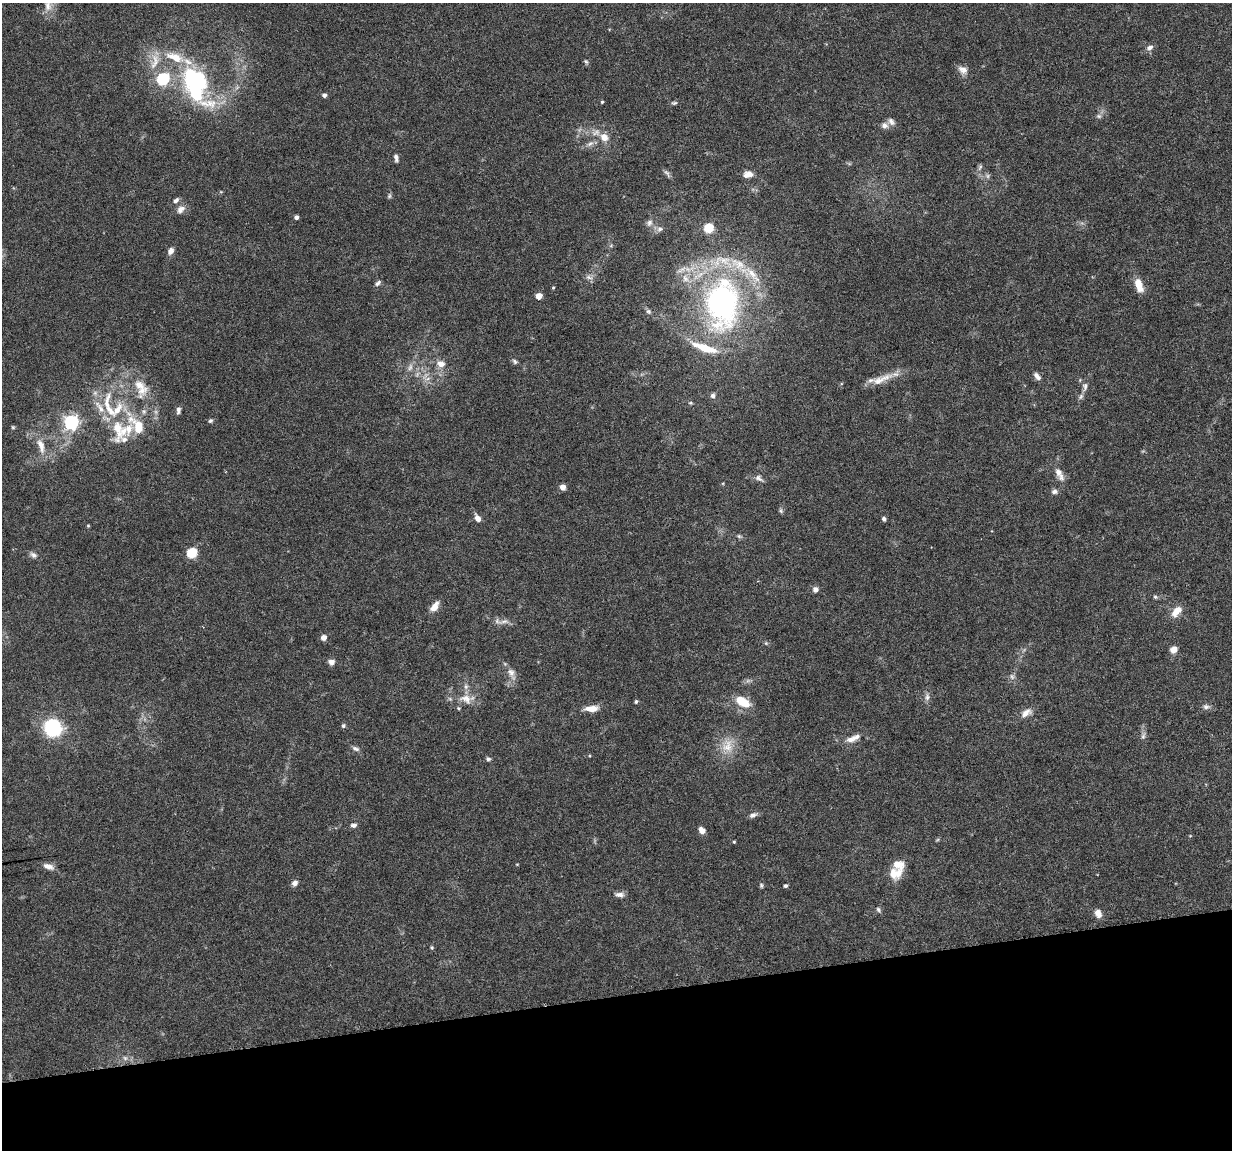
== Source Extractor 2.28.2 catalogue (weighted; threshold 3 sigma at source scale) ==
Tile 14 of 4 x 4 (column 2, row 4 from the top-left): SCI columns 1231-2460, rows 34-1181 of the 4923 x 4704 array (HDU 1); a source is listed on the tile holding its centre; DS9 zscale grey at full resolution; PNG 1234 x 1152 px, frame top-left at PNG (2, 3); no overlay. Shown black and unused: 13% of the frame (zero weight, under 4 of 8 exposures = <1% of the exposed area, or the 3 px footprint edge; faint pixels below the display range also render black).
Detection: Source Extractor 2.28.2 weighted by HDU 2 'WHT'; one run over the whole footprint, this tile lists its part. Background 0.0186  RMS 0.0013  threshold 0.00538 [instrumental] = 3 sigma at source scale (4.09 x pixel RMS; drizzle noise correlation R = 1.36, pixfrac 0.8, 0.0396/0.0396 arcsec/px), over >= 5 px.
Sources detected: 128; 3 too faint to see at this stretch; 2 inside a brighter object's white glare — not listed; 19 inside a brighter listed object's ellipse — not listed separately; the other 104 listed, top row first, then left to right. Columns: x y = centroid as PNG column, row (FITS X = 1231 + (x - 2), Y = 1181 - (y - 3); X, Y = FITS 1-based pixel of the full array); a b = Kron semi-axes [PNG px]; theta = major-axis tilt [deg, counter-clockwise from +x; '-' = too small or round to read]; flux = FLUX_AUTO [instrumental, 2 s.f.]
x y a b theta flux
48 5 18 10 87 1.5
1150 48 9 7 22 0.51
175 57 30 12 -20 3.5
155 61 28 11 77 2.1
586 62 7 5 -61 0.21
963 70 13 9 -31 0.81
163 79 6 6 - 14
191 80 32 17 -76 8.9
324 95 5 4 - 0.36
602 102 3 3 - 0.16
674 103 8 5 1 0.23
1099 116 7 6 - 0.31
885 125 9 8 - 0.56
604 137 12 10 -50 1.1
590 144 11 6 36 0.55
396 158 10 5 -79 0.39
667 173 13 5 -53 0.35
748 174 11 7 7 0.89
389 196 8 5 72 0.22
176 200 8 5 42 0.37
181 209 12 8 37 0.74
296 217 4 4 - 0.4
649 223 10 7 60 0.52
708 228 5 5 - 6.5
660 229 9 6 3 0.43
170 251 8 6 61 0.69
589 277 11 6 -14 0.48
378 283 10 5 43 0.34
1139 285 16 8 -71 1.7
553 288 4 4 - 0.13
539 296 5 5 - 1.5
722 302 62 41 -90 35
648 311 7 6 - 0.26
515 361 8 5 -51 0.28
441 364 12 9 -19 1
410 367 11 6 71 0.54
1037 376 11 6 -51 0.54
881 380 38 9 22 2.1
139 385 18 13 -30 2
1085 387 13 7 81 0.54
713 396 6 6 - 0.37
691 403 6 5 - 0.17
100 407 24 9 -57 1.8
178 410 9 5 83 0.39
210 421 6 5 - 0.24
71 422 6 6 - 30
137 426 32 13 -52 3.9
13 427 5 4 - 0.16
118 429 42 15 -87 4.2
41 446 23 9 -71 1.6
1059 474 20 8 -63 1.1
759 478 12 6 -36 0.48
563 487 5 5 - 0.78
1054 491 8 7 - 0.41
781 511 8 4 -64 0.23
478 518 9 6 -57 0.79
884 519 6 4 -64 0.26
88 525 5 3 - 0.11
739 536 6 5 - 0.22
192 553 6 5 - 8
33 555 9 7 -41 0.42
815 589 7 7 - 0.48
1155 597 6 5 - 0.19
434 606 14 8 54 1
1177 611 15 8 49 1.5
504 621 16 6 11 0.71
323 638 5 5 - 0.78
766 643 5 5 - 0.16
1174 649 8 7 - 0.95
331 662 6 6 - 0.69
511 673 20 9 -66 1
1012 677 9 6 -63 0.38
748 680 7 4 20 0.28
466 687 8 6 90 0.43
927 697 10 6 85 0.48
466 699 20 12 -19 1.7
636 701 5 4 - 0.2
742 702 17 9 -31 2.9
1206 707 10 6 -8 0.41
592 709 15 7 5 1.4
1026 713 15 8 33 0.94
343 726 6 5 - 0.23
53 728 16 14 -47 9.7
1143 736 8 5 60 0.33
850 740 12 8 1 0.74
728 746 22 16 70 2.5
356 749 10 6 -23 0.38
488 759 6 5 - 0.27
753 815 11 6 19 0.47
353 825 8 5 1 0.38
702 830 7 5 -45 0.81
937 840 6 4 19 0.15
734 842 3 3 - 0.14
517 864 5 3 - 0.094
48 866 13 7 -18 0.78
895 873 17 14 12 2
295 883 7 6 - 0.59
761 885 6 4 -76 0.19
785 886 4 4 - 0.25
619 895 13 6 -5 0.55
878 909 7 5 -48 0.27
1098 913 9 7 -66 0.9
432 948 6 4 -89 0.16
125 1058 7 5 -44 0.29
Isophote crosses this tile's border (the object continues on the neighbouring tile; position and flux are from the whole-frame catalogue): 1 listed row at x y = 48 5